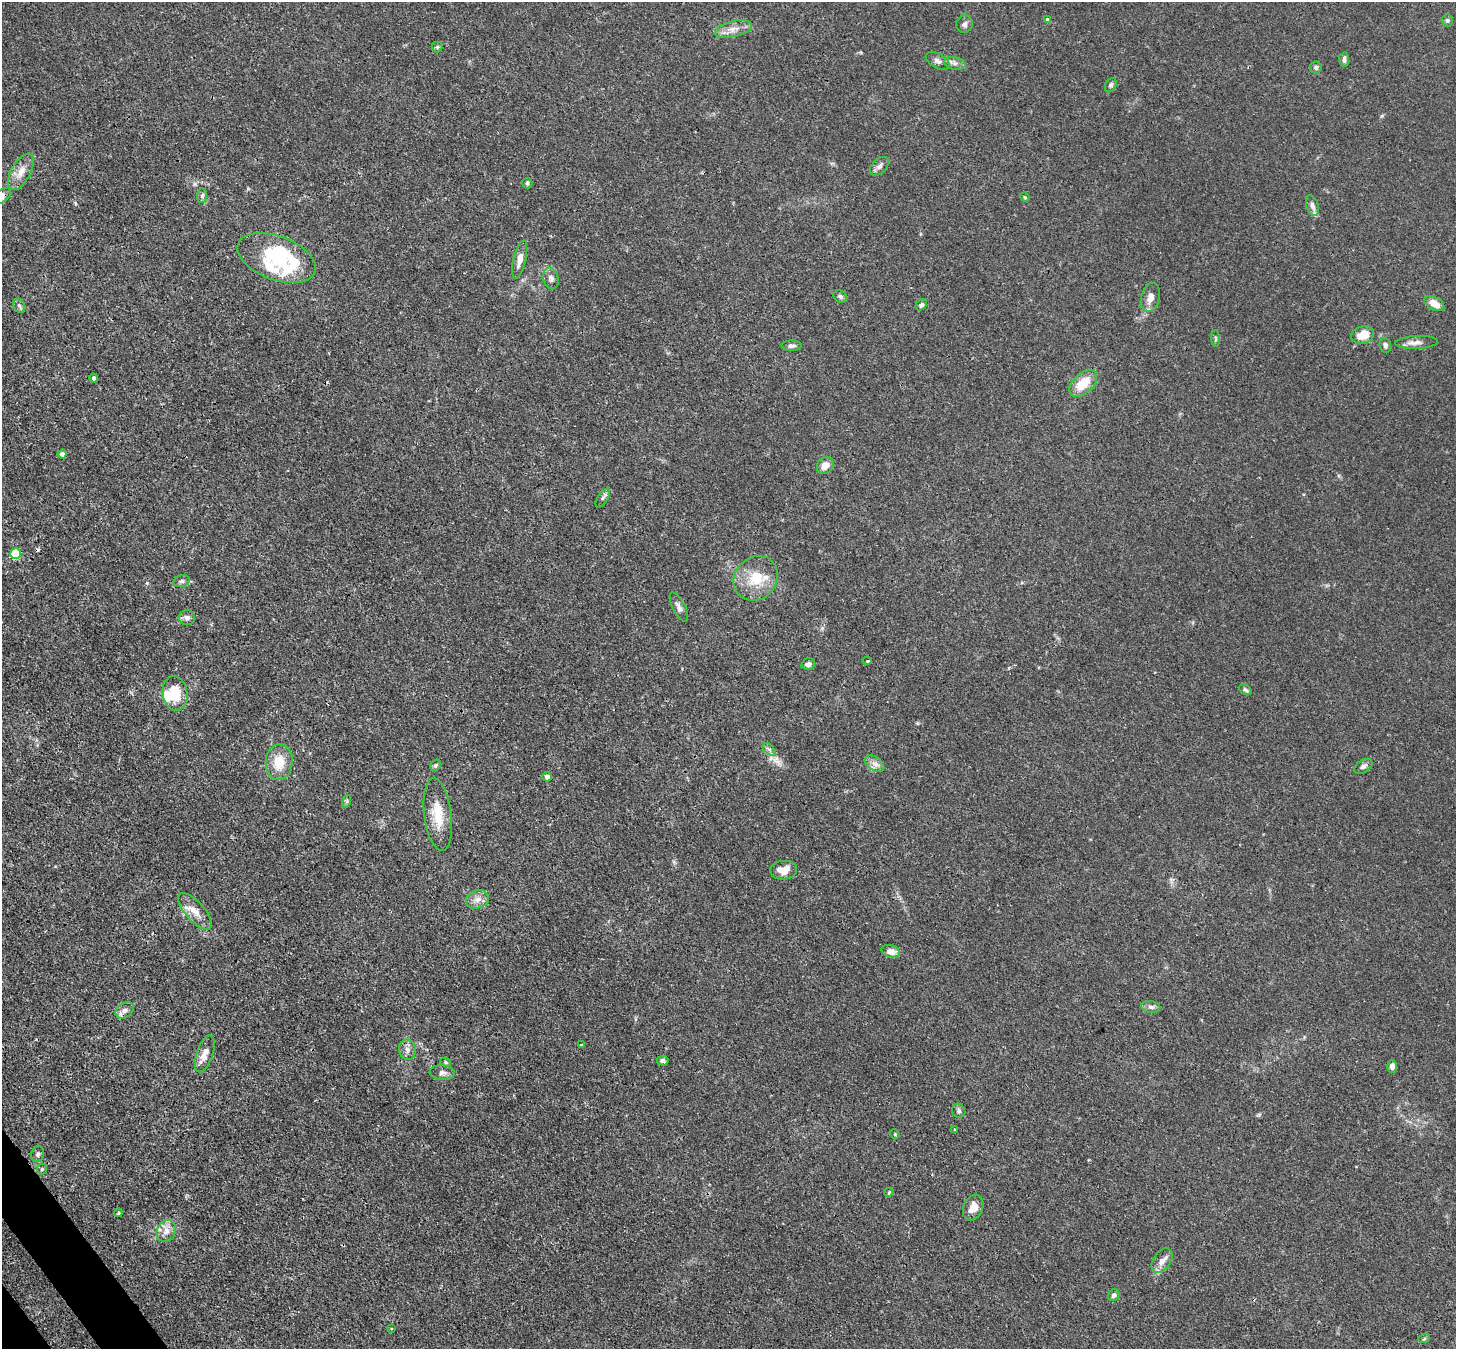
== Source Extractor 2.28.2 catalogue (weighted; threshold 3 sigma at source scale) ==
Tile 7 of 4 x 4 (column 3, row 2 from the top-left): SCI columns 2987-4440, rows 2905-4251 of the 5973 x 5946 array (HDU 1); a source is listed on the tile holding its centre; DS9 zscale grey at full resolution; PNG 1458 x 1351 px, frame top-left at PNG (2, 2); each listed source drawn as its Kron ellipse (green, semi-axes under 4 px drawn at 4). Shown black and unused: <1% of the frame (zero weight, under 3 of 4 exposures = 7% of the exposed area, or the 3 px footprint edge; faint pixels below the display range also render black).
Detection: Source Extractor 2.28.2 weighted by HDU 2 'WHT'; one run over the whole footprint, this tile lists its part. Background 0.0246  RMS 0.0027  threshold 0.0122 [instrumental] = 3 sigma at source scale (4.5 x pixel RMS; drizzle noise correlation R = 1.50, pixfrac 1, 0.05/0.05 arcsec/px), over >= 5 px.
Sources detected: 87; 3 inside a brighter object's white glare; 1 cosmic-ray / hot-pixel residue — neither listed nor drawn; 5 inside a brighter listed object's ellipse — not listed separately; the other 78 listed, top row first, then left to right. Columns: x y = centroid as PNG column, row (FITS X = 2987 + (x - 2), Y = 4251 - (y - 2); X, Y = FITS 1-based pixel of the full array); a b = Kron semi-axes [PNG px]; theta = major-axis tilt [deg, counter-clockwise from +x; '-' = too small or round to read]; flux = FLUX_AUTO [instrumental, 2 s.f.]
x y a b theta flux
1048 20 4 4 - 0.88
1447 20 6 5 - 0.59
964 24 9 8 - 0.99
733 29 19 8 13 2.5
437 47 5 5 - 0.45
1344 60 7 5 -86 0.94
938 61 13 7 -30 1.2
955 63 11 6 -12 1.1
1316 67 6 6 - 0.58
1111 85 7 5 62 0.55
879 166 11 7 45 1.1
21 172 20 9 61 3
527 183 5 5 - 0.41
2 196 11 6 37 1
202 196 7 5 88 0.69
1025 197 5 4 - 0.29
1312 206 11 6 -71 1.1
276 258 41 22 -21 18
520 259 19 6 77 2.2
551 278 11 7 -75 1.1
840 296 7 6 - 0.66
1150 298 15 9 76 2.1
1434 303 11 6 -28 3
921 305 6 5 - 0.66
19 306 7 5 -68 0.61
1363 335 12 8 18 4.1
1216 338 8 3 -88 0.36
1417 342 21 6 2 1.7
1385 345 7 5 -76 0.86
792 346 10 5 1 0.76
94 378 4 3 - 0.66
1083 383 17 9 42 6.2
62 454 4 4 - 0.97
825 465 9 7 47 2.4
603 498 10 5 59 0.65
16 554 5 5 - 14
756 578 24 21 45 7.7
182 581 8 6 15 0.69
679 607 16 6 -64 1.3
187 618 8 7 - 1.2
867 661 4 3 - 0.23
808 664 7 5 18 0.84
1245 690 7 4 -38 0.52
175 693 17 12 -80 7.4
769 750 8 4 -43 0.7
279 762 18 13 86 5.7
875 764 11 6 -35 1.3
435 765 6 5 - 0.48
1363 766 10 6 31 0.9
547 777 4 4 - 1.3
347 801 6 4 73 0.42
438 814 37 13 -83 6.8
784 870 13 9 5 3.5
477 899 12 8 20 1.9
195 911 23 9 -48 3.3
891 951 9 6 -17 2.1
1151 1007 9 6 -10 0.9
125 1010 10 7 33 1.2
581 1045 3 3 - 0.21
407 1050 10 8 -80 1.4
205 1054 19 8 72 2.6
663 1061 6 4 -11 0.64
446 1062 6 4 -24 0.4
1392 1066 6 5 - 1.3
442 1072 13 7 -5 1.2
959 1111 7 6 - 0.68
955 1130 4 2 - 0.24
895 1134 5 4 - 0.32
38 1154 8 6 77 0.81
42 1169 5 5 - 0.38
889 1192 5 3 - 0.26
973 1207 13 9 67 2.9
118 1213 4 3 - 0.27
166 1231 11 9 62 2.2
1162 1261 14 8 57 1.9
1114 1295 6 5 - 0.94
391 1329 3 2 - 0.26
1424 1339 6 3 19 0.3
Overlapping masked pixels (flux is a lower limit): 2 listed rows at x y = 2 196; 16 554
Isophote crosses this tile's border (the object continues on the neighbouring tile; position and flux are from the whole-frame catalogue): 1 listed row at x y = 2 196